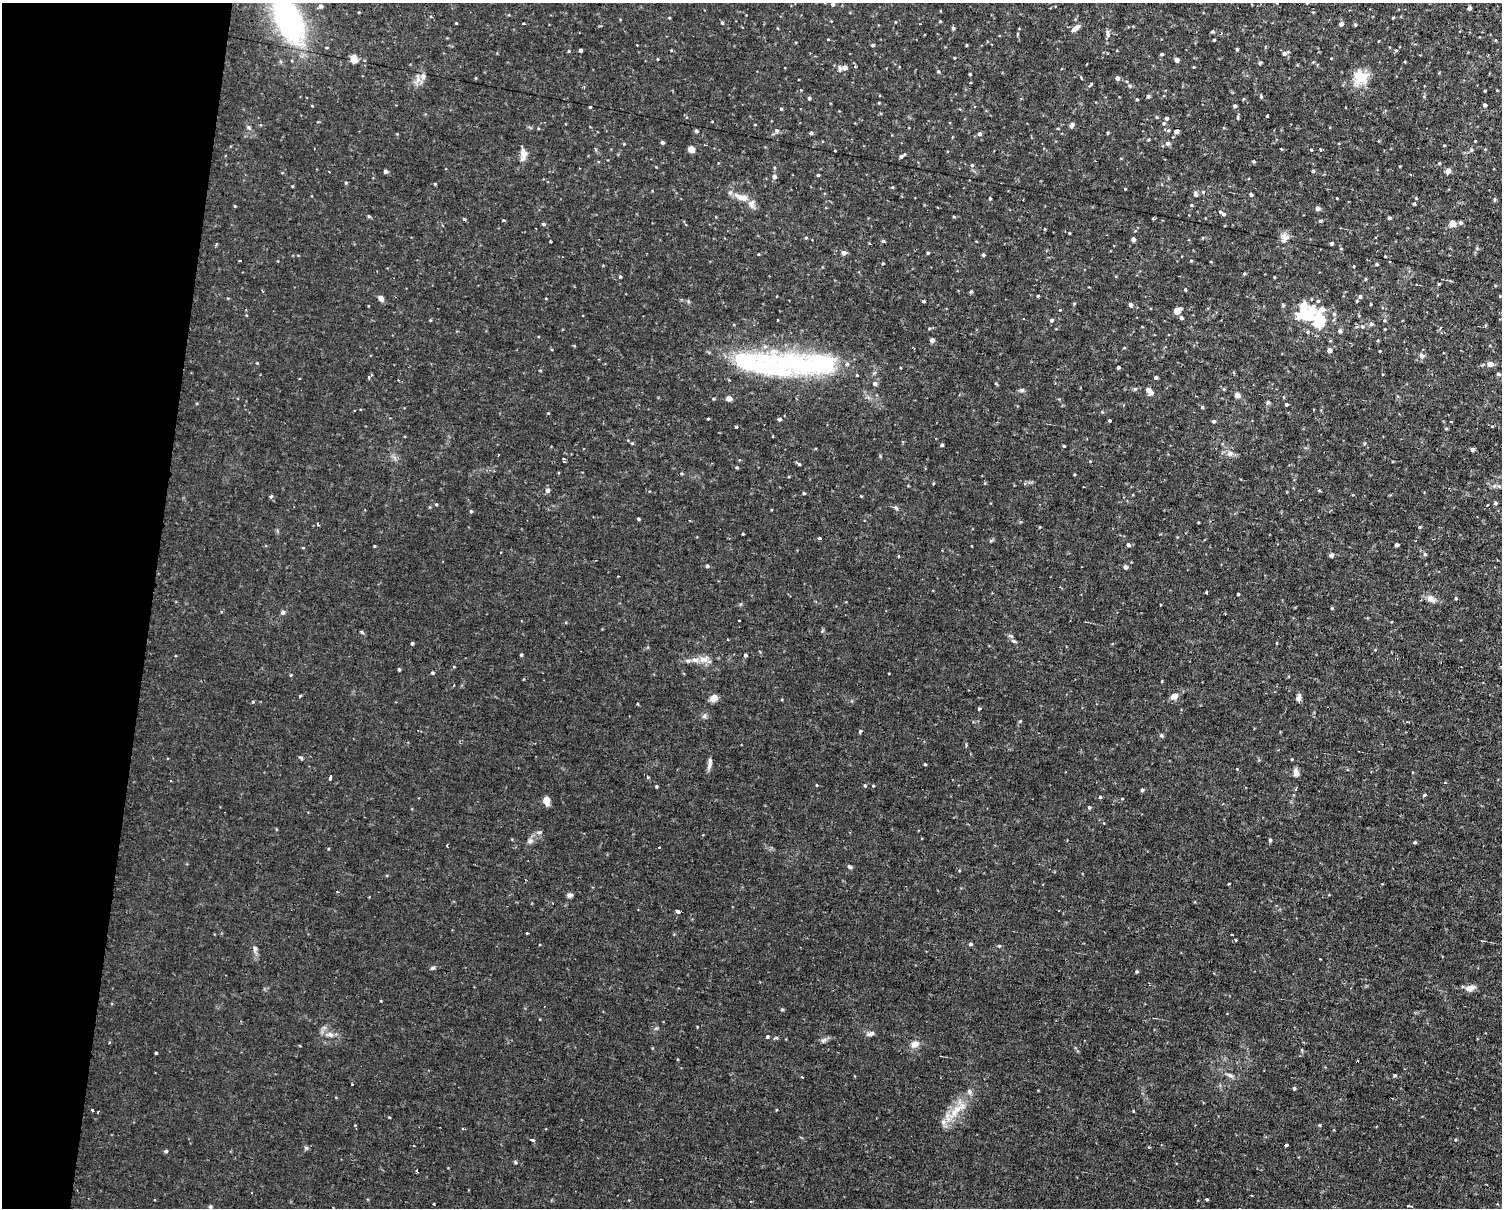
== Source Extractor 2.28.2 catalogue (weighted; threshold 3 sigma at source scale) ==
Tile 7 of 3 x 4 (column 1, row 3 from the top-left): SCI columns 140-1639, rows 1388-2593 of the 4978 x 5004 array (HDU 1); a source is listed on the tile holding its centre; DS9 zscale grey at full resolution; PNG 1504 x 1210 px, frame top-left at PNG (2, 3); no overlay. Shown black and unused: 10% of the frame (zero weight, under 2 of 3 exposures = <1% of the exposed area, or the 3 px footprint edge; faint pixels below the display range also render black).
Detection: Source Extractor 2.28.2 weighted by HDU 2 'WHT'; one run over the whole footprint, this tile lists its part. Background 0.0153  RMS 0.0031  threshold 0.0141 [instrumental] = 3 sigma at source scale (4.5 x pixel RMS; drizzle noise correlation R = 1.50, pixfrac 1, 0.05/0.05 arcsec/px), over >= 5 px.
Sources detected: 344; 3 inside a brighter object's white glare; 14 cosmic-ray / hot-pixel residue — not listed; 14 inside a brighter listed object's ellipse — not listed separately; the other 313 listed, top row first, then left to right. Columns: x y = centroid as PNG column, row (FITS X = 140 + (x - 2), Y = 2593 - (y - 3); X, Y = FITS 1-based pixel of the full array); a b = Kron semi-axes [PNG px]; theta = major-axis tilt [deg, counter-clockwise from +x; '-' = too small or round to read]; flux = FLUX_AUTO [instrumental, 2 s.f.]
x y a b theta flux
833 4 4 4 - 0.67
321 6 6 5 - 1
1469 8 4 4 - 1.2
1393 17 4 3 - 0.34
669 18 4 3 - 0.28
288 20 53 26 -65 57
940 21 4 3 - 0.28
895 22 4 2 - 0.23
456 23 3 3 - 0.24
722 23 5 4 - 0.4
1341 24 4 4 - 1.1
1355 25 4 3 - 0.36
953 28 4 3 - 0.67
1076 28 11 5 39 1.6
1212 32 6 3 -7 0.37
1108 34 11 5 -82 1.1
1214 40 3 3 - 0.28
1495 40 5 3 - 0.24
637 45 3 2 - 0.31
873 45 4 3 - 0.59
966 45 3 2 - 0.35
1237 49 4 3 - 0.39
580 50 4 4 - 1.1
1396 50 4 4 - 0.34
1285 53 8 4 26 0.95
1162 54 4 3 - 0.37
354 59 8 6 -87 2.6
657 59 3 2 - 0.24
1177 60 4 4 - 1.6
1260 63 4 3 - 0.5
855 66 3 3 - 0.41
1194 67 4 3 - 0.24
845 68 6 6 - 2.3
938 71 4 4 - 0.49
970 74 3 3 - 0.39
476 78 4 3 - 0.26
1117 78 5 4 - 1.1
1361 78 21 17 33 6.9
417 79 20 7 81 2.3
1090 85 8 3 45 0.47
1130 86 6 3 -71 0.38
801 90 3 3 - 0.21
1485 91 3 2 - 0.31
1148 96 4 4 - 0.58
1261 97 5 3 - 0.42
809 98 4 4 - 0.55
1137 99 3 3 - 0.33
879 103 4 3 - 0.26
1485 105 4 3 - 0.88
1235 106 4 4 - 0.72
590 107 3 3 - 0.36
781 109 4 4 - 0.33
1267 116 3 3 - 1
1156 117 5 3 - 0.28
1238 117 6 3 -83 0.38
1166 118 4 4 - 0.61
1164 123 5 4 - 0.44
1072 125 7 5 74 0.88
248 127 6 5 - 0.53
777 130 6 6 - 0.68
1168 130 5 4 - 0.51
696 131 4 4 - 0.68
1176 132 6 5 - 1
811 133 4 4 - 0.66
1108 133 5 3 - 0.32
979 134 5 5 - 0.81
1475 141 2 2 - 0.22
662 142 4 4 - 0.64
1167 143 6 5 - 1
624 144 3 3 - 0.23
1444 145 4 3 - 0.25
691 149 4 4 - 5.1
1281 149 3 2 - 0.39
1311 150 3 3 - 0.31
1320 150 4 3 - 0.36
1471 150 6 6 - 0.57
523 153 12 8 -64 1.8
901 157 5 4 - 0.72
1253 161 4 3 - 0.39
1439 163 4 4 - 0.39
972 165 5 5 - 0.45
385 171 4 4 - 0.96
1313 171 4 4 - 0.42
1448 171 5 4 - 2.2
818 175 3 3 - 0.41
774 177 5 5 - 1.1
435 184 4 3 - 0.31
292 186 3 3 - 0.27
892 187 4 4 - 0.33
1125 189 4 3 - 0.26
1195 194 6 5 - 0.71
1251 195 4 4 - 0.54
742 197 20 9 -13 3.5
990 198 4 3 - 0.44
1337 198 3 2 - 0.45
1416 198 4 3 - 0.27
1495 200 6 3 82 0.42
1414 204 4 3 - 0.39
1191 205 4 3 - 0.35
235 206 4 3 - 0.24
1317 208 4 4 - 1.5
1223 214 9 4 -31 0.87
369 216 5 4 - 0.43
1153 218 3 2 - 0.39
1389 218 4 3 - 0.62
503 220 4 3 - 0.31
1320 221 4 4 - 0.41
1452 223 5 4 - 4.9
1460 223 5 4 - 0.69
544 224 5 4 - 0.44
1045 229 4 2 - 0.21
1069 233 3 3 - 0.31
1287 237 21 8 -25 2
806 238 4 3 - 0.29
1133 239 4 4 - 1.4
883 241 5 4 - 0.47
1332 243 3 3 - 0.66
1341 249 4 4 - 0.32
844 253 5 4 - 1.4
928 253 4 3 - 0.37
983 255 4 4 - 0.56
1385 256 3 2 - 0.22
240 261 3 3 - 0.71
1191 261 4 3 - 0.32
1377 264 4 3 - 0.4
1354 266 4 2 - 0.22
1244 274 4 4 - 0.35
620 277 4 3 - 0.45
1274 277 3 2 - 0.26
1365 279 4 3 - 0.27
1439 284 4 3 - 0.34
1185 289 4 3 - 0.37
262 291 3 2 - 0.43
971 291 4 4 - 0.46
1038 296 3 3 - 0.31
1360 297 5 4 - 0.61
381 298 7 5 -55 1.6
546 299 4 2 - 0.21
923 301 4 3 - 0.42
1357 301 4 3 - 0.3
1074 304 4 4 - 0.33
1370 304 3 2 - 0.31
1130 305 5 4 - 0.87
1283 305 5 4 - 0.38
1060 310 3 3 - 0.22
1313 310 25 13 -8 9.5
1177 311 6 4 40 5.5
1181 318 5 4 - 0.67
1023 319 2 2 - 0.34
1051 320 5 4 - 0.41
1385 320 5 3 - 0.38
1320 323 9 5 33 12
1371 324 5 5 - 0.8
1362 327 6 5 - 0.59
1385 329 3 3 - 0.21
1340 331 6 4 -78 0.64
932 340 4 4 - 1.4
1329 350 4 4 - 1.7
1421 355 6 6 - 1
257 363 4 3 - 0.28
753 364 86 32 -8 45
847 364 6 5 - 0.8
1490 364 5 5 - 2.6
1118 367 3 3 - 0.61
540 370 4 3 - 0.28
1498 374 4 4 - 0.68
369 377 4 3 - 2.2
1156 377 4 3 - 0.71
875 383 5 5 - 0.83
996 384 5 3 - 0.28
1022 390 7 5 14 0.65
1149 391 9 5 -47 2.7
1237 395 4 4 - 3.3
729 398 4 4 - 2.7
713 399 4 3 - 0.35
1268 402 6 5 - 0.53
1286 404 4 3 - 0.53
1202 407 4 4 - 0.45
354 410 3 3 - 0.65
1102 412 4 4 - 0.28
548 413 4 3 - 0.24
708 419 4 3 - 0.28
779 419 5 4 - 0.75
1110 420 3 3 - 0.34
1214 421 4 4 - 0.74
1492 426 4 2 - 0.34
736 427 3 3 - 0.64
1446 429 5 3 - 0.3
772 436 3 2 - 0.37
632 443 5 3 - 0.32
942 445 4 3 - 0.64
1064 446 3 3 - 0.33
1472 449 4 4 - 1.3
1230 453 8 8 - 1.6
498 455 3 2 - 0.22
564 461 3 3 - 0.39
1090 461 3 3 - 0.43
799 464 7 4 -36 0.51
737 467 4 4 - 0.38
1074 474 3 3 - 0.3
547 490 5 5 - 1.3
1319 490 5 3 - 0.32
804 493 4 3 - 0.43
271 496 4 3 - 3.4
1495 503 5 4 - 0.51
436 504 4 3 - 0.37
896 508 7 5 -20 0.64
471 511 4 4 - 0.45
638 519 3 3 - 0.53
1198 522 3 2 - 0.23
318 523 3 2 - 0.54
1419 527 4 4 - 0.32
743 534 3 2 - 0.29
819 538 4 3 - 0.69
1128 545 4 4 - 0.79
1397 545 4 4 - 0.94
374 546 3 3 - 0.32
303 548 4 3 - 0.28
1425 554 5 4 - 0.47
1331 555 5 4 - 0.69
898 556 3 3 - 0.48
707 566 4 3 - 0.65
1126 567 4 4 - 1.4
1206 592 3 3 - 0.38
1238 594 3 3 - 0.36
1431 598 10 7 -25 2.3
1456 598 4 3 - 0.38
1332 608 4 3 - 0.31
283 612 6 5 - 0.74
739 620 3 3 - 1.2
822 631 5 4 - 0.38
362 632 5 4 - 0.42
1011 636 7 5 -20 0.63
412 643 3 3 - 0.56
1277 643 4 3 - 0.25
521 655 3 3 - 0.54
746 655 3 3 - 0.89
704 659 15 9 9 2.5
688 661 6 5 - 0.7
399 669 4 3 - 0.45
432 673 4 3 - 0.43
300 696 4 3 - 0.29
1174 696 10 7 26 1.8
714 698 7 6 - 3.1
1299 698 8 6 70 1.2
253 702 4 4 - 0.34
979 709 4 3 - 0.93
704 716 7 6 - 0.75
1020 721 5 4 - 0.37
860 732 5 3 - 0.88
1161 735 6 5 - 0.54
301 758 6 3 -46 0.43
709 764 17 5 82 1.4
925 764 3 3 - 0.37
1296 773 9 6 -82 1.7
330 777 4 3 - 2.7
817 785 4 3 - 0.25
865 785 5 4 - 0.42
656 786 4 3 - 0.39
873 786 3 3 - 0.27
1296 789 5 3 - 0.33
1142 790 5 4 - 0.47
1425 795 5 3 - 0.56
1100 797 3 3 - 1.1
1122 798 4 3 - 0.24
546 801 9 6 -77 2.3
1089 807 4 3 - 0.53
539 832 6 4 1 0.57
1270 840 5 4 - 0.47
530 841 8 7 - 1.2
1415 842 4 3 - 0.48
447 845 3 3 - 1.3
659 847 3 2 - 0.24
850 867 6 4 -32 0.68
1229 884 3 3 - 1.5
570 895 7 6 - 0.83
678 911 3 3 - 22
1236 940 3 3 - 0.6
971 944 4 4 - 0.66
999 946 5 4 - 0.39
255 949 10 6 86 1.1
433 968 6 5 - 0.6
1137 971 4 4 - 0.4
1470 988 12 7 12 2
656 1028 6 4 19 0.43
330 1034 11 7 -4 1.9
870 1034 9 6 13 1.2
767 1037 3 3 - 3.9
823 1040 9 5 47 0.85
110 1042 3 3 - 0.42
915 1044 11 8 29 2.1
156 1053 3 3 - 0.34
1230 1075 9 5 -25 0.96
1395 1075 4 4 - 0.46
802 1077 3 3 - 0.42
1294 1088 4 3 - 0.59
957 1109 41 12 50 8.2
92 1110 3 3 - 0.38
1133 1111 4 2 - 0.33
389 1117 3 3 - 0.24
1319 1125 4 4 - 0.34
463 1129 3 3 - 0.31
532 1140 4 3 - 2.2
413 1145 3 2 - 0.33
1286 1145 3 3 - 0.94
1149 1147 3 3 - 0.4
306 1148 6 5 - 0.57
166 1151 4 4 - 0.58
515 1162 5 4 - 0.36
417 1171 3 2 - 0.57
1207 1199 3 3 - 0.96
1409 1206 4 2 - 0.51
210 1207 5 4 - 0.44
Isophote crosses this tile's border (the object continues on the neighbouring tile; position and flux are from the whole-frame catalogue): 1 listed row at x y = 288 20
Unlisted compact peaks at least as high as the median listed source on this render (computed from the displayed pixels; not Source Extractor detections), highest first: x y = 346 183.